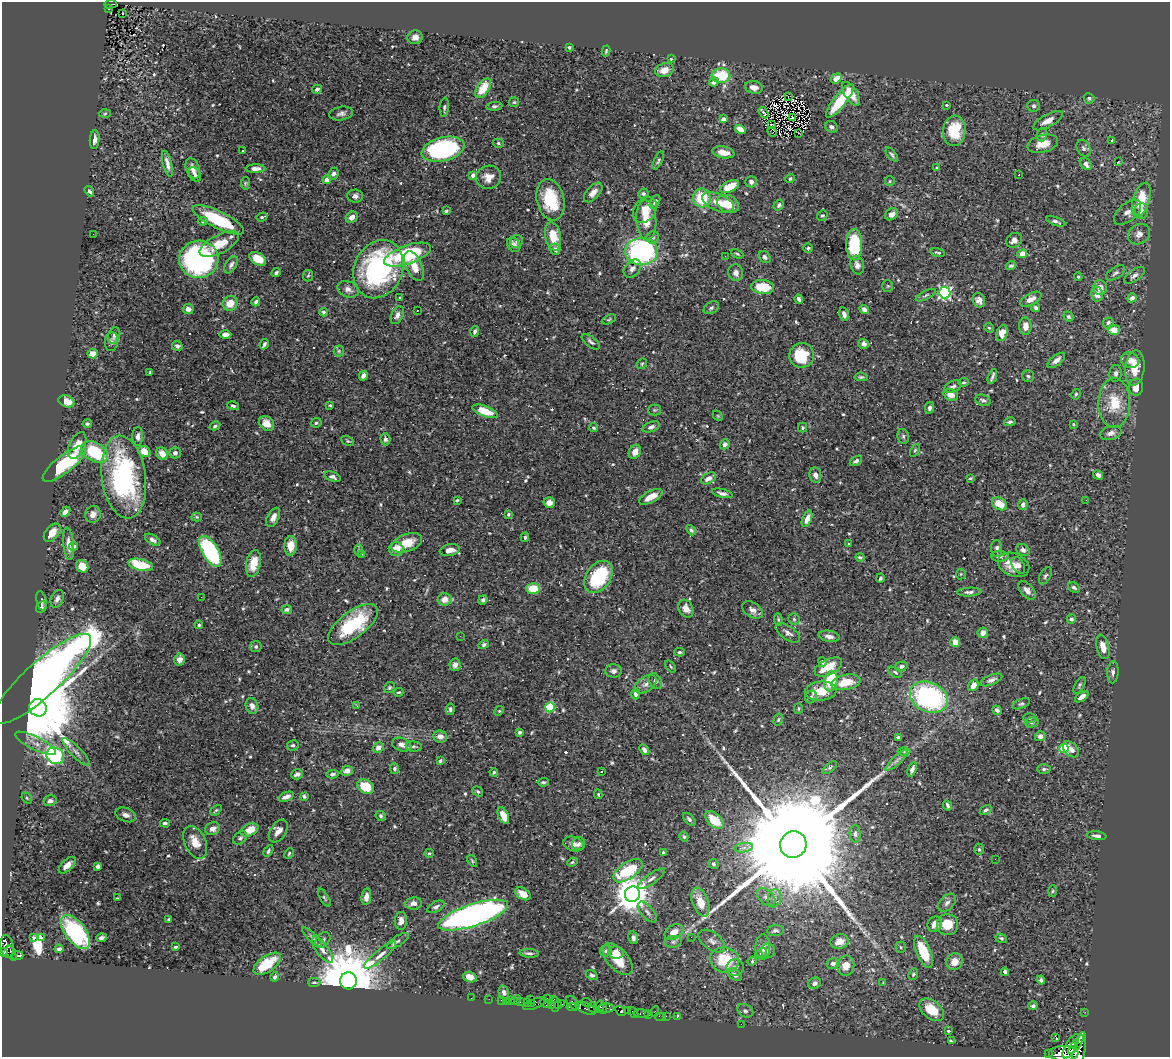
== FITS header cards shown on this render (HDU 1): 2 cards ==
NAXIS1  =                 1168
NAXIS2  =                 1055

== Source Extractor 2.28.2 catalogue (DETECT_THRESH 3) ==
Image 1168 x 1055 px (HDU 1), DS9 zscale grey, 1 PNG px = 1 image px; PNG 1172 x 1059 px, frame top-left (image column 1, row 1055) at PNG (2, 2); each listed source drawn as its Kron ellipse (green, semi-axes under 4 px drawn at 4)
Background 0.353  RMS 0.0096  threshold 0.0288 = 3 sigma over >= 5 px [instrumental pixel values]
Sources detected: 639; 2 with non-positive FLUX_AUTO (blend fragments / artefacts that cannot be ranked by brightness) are neither listed nor drawn; of the other 637, the 500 brightest by FLUX_AUTO listed and drawn (137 fainter detections omitted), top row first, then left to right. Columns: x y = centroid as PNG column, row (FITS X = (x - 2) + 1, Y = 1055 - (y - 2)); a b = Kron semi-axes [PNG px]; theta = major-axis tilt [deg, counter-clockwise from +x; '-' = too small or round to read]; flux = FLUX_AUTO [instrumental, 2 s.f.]
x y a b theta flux
110 4 6 3 1 26
109 9 3 2 - 2.1
123 13 3 2 - 2.2
415 37 7 7 - 4.2
569 47 4 3 - 0.77
606 51 6 3 76 0.84
671 59 4 4 - 1.1
664 70 9 6 16 6.8
721 76 9 7 2 26
836 78 6 4 36 5.3
714 82 5 4 - 2.9
754 87 9 6 -10 4.6
483 88 11 6 56 13
317 89 5 4 - 1.9
851 94 13 6 -58 11
788 97 2 2 - 540
1089 98 5 5 - 1.3
840 101 21 6 52 27
514 102 5 5 - 0.91
946 105 3 3 - 0.78
494 106 8 4 5 1.2
1033 106 6 6 - 1.7
444 107 9 4 85 1.3
341 113 12 6 10 2.4
763 113 6 3 -57 5
105 114 6 4 3 0.8
792 118 3 2 - 0.95
723 119 4 3 - 5.3
1048 121 16 6 28 5.1
772 125 2 2 - 0.83
831 127 6 5 - 1.8
740 129 5 4 - 8.8
954 131 15 11 86 20
772 132 5 2 - 1.1
799 133 3 2 - 0.89
1042 135 6 5 - 1.2
95 140 9 4 85 2.6
1112 140 3 3 - 1.2
498 143 5 4 - 1
1043 144 16 8 15 9.1
1084 148 9 6 -59 2
443 149 22 12 13 110
242 151 3 3 - 1.5
723 152 11 6 -10 6.5
892 155 8 3 -50 1.2
658 160 10 4 64 1.3
1118 161 2 2 - 2.1
167 164 13 4 -76 3.6
1086 164 7 5 -47 3.6
193 168 11 6 -68 3.9
937 168 4 3 - 0.97
256 169 10 4 1 3.7
195 174 8 5 -57 1.9
333 174 6 5 - 2
473 175 4 4 - 4.1
1019 175 3 2 - 0.98
488 177 12 11 - 6.2
790 179 5 4 - 1.2
327 180 4 4 - 3.9
890 181 5 4 - 0.78
751 182 6 5 - 2.5
245 183 6 4 83 0.89
730 186 10 5 28 14
89 191 6 4 -54 1.5
593 192 12 6 48 4.1
643 194 5 5 - 1.2
355 196 8 6 -3 2.2
702 198 9 9 - 23
550 200 21 13 -77 30
1141 200 17 8 73 18
655 202 7 4 63 2.2
718 202 17 8 -24 8.3
728 204 11 8 -26 11
779 205 6 5 - 1.6
645 210 14 10 51 7.4
446 211 4 3 - 1.1
1141 211 8 7 - 3.1
1128 212 16 9 41 3.8
892 214 7 5 36 3.1
822 216 6 5 - 0.97
262 217 6 3 19 1.1
352 217 6 5 - 4.1
218 220 28 8 -26 35
646 220 20 10 -86 11
203 221 5 4 - 1.2
1056 221 10 3 -19 1.6
93 234 2 2 - 1.4
1139 234 11 10 - 3.8
553 236 14 8 -79 14
653 237 6 6 - 1.7
1014 240 8 7 - 3
517 241 7 6 - 1.9
219 244 22 9 27 12
514 245 8 6 -54 3
854 245 15 8 -89 34
808 248 5 4 - 0.99
555 249 6 5 - 2.4
641 251 17 13 4 140
938 253 8 3 -11 1.4
737 254 6 3 -25 0.9
1022 254 5 4 - 6.1
407 255 24 9 19 52
725 256 2 2 - 2.7
765 257 7 5 -46 1.7
199 259 20 18 7 130
258 259 9 6 -31 12
231 265 9 5 60 2.1
857 265 9 6 -72 2.9
414 266 16 8 -66 7.5
1011 266 5 4 - 1.2
378 269 30 24 67 110
632 269 10 7 47 2.8
276 273 5 3 - 1.2
736 273 8 7 - 3.5
1116 273 11 5 33 1.9
1134 275 12 5 34 2.6
308 276 6 5 - 0.88
1078 277 4 3 - 0.79
888 286 5 5 - 0.93
763 287 11 7 -6 18
1100 287 7 7 - 5
348 289 11 7 -21 3.4
945 293 5 5 - 120
1097 294 7 6 - 5.7
926 295 11 4 27 1.4
399 297 3 3 - 2.6
1132 298 5 4 - 2.9
799 299 5 3 - 1.6
1031 299 11 6 27 4.6
979 300 7 6 - 3.1
256 302 4 4 - 1.4
230 303 8 7 - 9.7
1036 307 4 4 - 1.6
711 308 8 5 32 1.7
188 309 5 5 - 3.3
864 309 5 4 - 2.6
417 311 3 2 - 1.7
324 312 4 4 - 1.3
844 314 7 5 -77 2.7
397 315 9 5 65 2.5
1068 317 5 4 - 1.2
609 319 7 4 24 0.87
1108 323 5 5 - 2.3
1025 326 8 6 -87 5.1
989 328 5 4 - 0.78
1114 330 6 5 - 6.3
475 331 5 4 - 1.6
1002 333 8 5 67 6.5
225 334 6 4 0 3.6
114 336 8 6 72 2.2
111 342 9 6 83 2.4
591 342 11 5 -39 1.7
264 344 5 3 - 1.5
863 344 5 5 - 3
177 346 5 4 - 2.1
339 351 5 5 - 0.99
93 354 5 4 - 6.5
802 355 12 12 - 23
1056 360 10 5 38 3.8
1130 360 9 7 -17 5.6
642 364 6 4 45 0.8
1135 368 18 9 84 12
150 372 4 3 - 0.83
1116 373 8 6 83 2.1
363 376 5 4 - 3.8
1028 376 6 6 - 1.1
861 377 6 4 -6 1
992 377 8 3 70 1.5
964 382 5 4 - 0.92
953 387 9 5 24 1.9
1136 387 8 7 - 7.3
1076 394 5 4 - 0.99
951 395 7 5 -18 4.9
983 400 8 5 -22 1.7
66 401 8 5 -20 7.6
1114 403 25 16 90 19
330 405 3 3 - 0.78
233 406 6 4 -15 1.3
929 408 6 4 77 1.9
654 410 6 5 - 1.1
485 411 13 5 -20 13
718 416 6 4 -46 0.79
1010 422 6 4 13 1.3
266 423 8 6 -44 5.5
316 423 5 4 - 1.2
87 424 5 4 - 1.3
1073 424 3 3 - 0.82
215 426 5 4 - 1.3
651 427 9 5 21 2.2
594 428 4 4 - 0.99
802 428 5 4 - 0.98
1111 433 11 7 13 3
138 436 9 5 90 3
903 436 7 5 -76 1.3
385 439 6 5 - 2
348 441 7 4 -26 1.1
725 444 5 4 - 2.8
77 445 14 8 65 9.2
915 450 7 4 63 0.95
144 451 6 5 - 8.8
95 452 14 9 -31 38
635 452 7 5 65 4.7
175 453 5 5 - 2
162 454 6 5 - 6.5
856 461 7 4 35 1.7
64 464 26 8 38 47
815 475 7 6 - 2.8
1098 475 5 4 - 2.9
124 477 42 22 -83 110
333 477 8 4 -20 1.7
708 478 8 5 29 3.4
970 478 4 3 - 0.8
722 493 10 4 -14 2.4
651 497 13 5 28 7.6
457 500 4 3 - 0.81
1086 500 2 2 - 1.7
549 503 5 5 - 3.4
1000 504 8 5 -31 11
1023 505 5 4 - 2.5
65 512 6 4 44 4
93 514 8 7 - 4.5
508 514 4 3 - 0.96
197 517 5 4 - 0.89
273 517 10 6 61 4.2
807 519 8 4 68 4.6
691 530 6 4 -51 1.4
52 533 10 6 51 7.5
525 537 5 4 - 0.98
153 540 8 5 -31 2.4
407 543 16 8 20 12
68 544 16 5 -85 4.7
849 544 4 3 - 0.83
74 546 4 4 - 1.5
291 546 10 6 89 8.1
997 548 8 5 -88 1.8
396 549 7 6 - 7.6
359 550 6 4 -89 0.92
450 550 10 6 11 4.1
1023 550 7 5 -29 2.7
210 551 17 8 -59 90
362 554 3 3 - 0.82
1000 556 9 5 1 1.7
860 557 4 3 - 1.2
253 563 13 7 78 12
141 565 13 5 -13 22
1014 565 16 11 -23 8.9
1018 565 9 5 -59 2.5
82 566 7 5 -50 7.2
961 574 5 5 - 0.79
1045 576 9 5 60 1.5
598 577 18 12 54 41
880 578 5 3 - 1.2
1074 587 6 4 -31 1.6
533 588 7 5 -4 14
1027 590 11 6 -48 3.1
969 592 12 4 3 2.3
201 597 2 2 - 1.2
57 599 9 6 66 2.9
445 599 7 6 - 6.2
483 600 5 4 - 1.5
42 601 10 5 -77 1.4
41 607 6 5 - 0.93
287 609 5 4 - 2.2
686 609 9 7 -61 4.6
752 610 11 7 -31 3.2
778 619 6 4 -84 0.87
794 619 5 5 - 1.2
1071 619 4 4 - 1.5
199 625 4 4 - 1.2
353 625 29 13 37 43
788 633 14 6 -34 2.9
983 633 5 5 - 4.2
460 636 2 2 - 1.8
829 636 10 5 -10 3.2
955 642 5 5 - 7.1
484 644 5 4 - 1.2
256 646 5 5 - 1.7
1103 647 12 6 -76 5.8
679 652 5 4 - 1
179 660 6 5 - 3.3
822 662 5 4 - 1.5
455 665 6 5 - 2.6
671 666 7 3 -51 0.78
901 666 6 4 16 1.9
828 667 15 8 25 14
613 671 8 6 1 2.5
895 672 8 4 -33 1.2
1113 672 11 5 87 2.2
42 679 64 17 42 830
991 680 11 5 22 2.4
655 681 8 6 -60 1.6
831 681 10 6 82 24
846 682 15 7 12 13
646 684 12 7 35 3
973 685 6 4 56 4.4
1079 685 9 4 61 1.4
390 687 5 5 - 0.95
821 691 16 9 6 13
398 692 5 3 - 0.85
636 694 5 4 - 2.2
811 697 6 5 - 1.7
929 697 20 14 -24 100
1082 697 8 4 35 4.1
1021 704 9 5 22 1.3
252 706 8 6 -71 2.9
357 706 3 2 - 1.3
550 707 5 4 - 36
38 708 9 8 - 12000
798 708 5 4 - 0.96
450 709 5 4 - 1.7
997 710 5 4 - 1.6
499 711 5 4 - 0.79
1029 718 6 5 - 1
778 720 6 4 74 0.99
1032 722 7 5 12 1.3
519 732 4 3 - 1.2
1040 736 5 5 - 2.9
440 737 7 6 - 3.5
898 737 4 3 - 1.1
36 743 22 6 -26 5.6
293 745 6 5 - 1.4
402 745 10 6 -21 3.1
414 746 8 5 -8 1.3
378 748 5 5 - 4.3
1064 748 5 4 - 32
1071 749 9 6 -45 4.8
644 750 6 4 -48 2.2
76 752 18 5 -45 3.7
904 752 6 4 0 0.98
55 756 9 8 - 110
897 760 14 4 44 2.8
440 761 4 3 - 1.2
830 768 9 4 40 1.1
394 769 5 4 - 1.9
912 769 7 4 68 2.7
1044 769 7 5 -1 1.4
347 771 6 5 - 4.4
494 772 4 3 - 0.87
601 772 3 2 - 1.2
297 774 6 5 - 2.3
332 774 6 3 11 1.5
543 782 5 3 - 1.1
366 787 9 6 -28 21
478 791 6 4 -38 1.1
598 794 5 3 - 0.82
304 796 4 4 - 1.3
286 797 8 4 21 4
27 798 6 4 -49 0.89
50 801 6 5 - 2
947 805 5 3 - 1.4
216 810 6 3 42 0.87
985 810 6 4 33 1.3
126 815 10 6 -23 3.1
381 816 5 4 - 1.2
503 816 8 5 -66 9
689 819 8 4 -46 1.6
714 820 11 6 -43 14
165 823 5 4 - 1.4
212 829 8 6 20 3.7
249 830 9 6 26 11
278 831 12 7 57 4.5
855 834 8 5 -89 1.8
1096 836 10 4 -6 1.9
684 837 5 4 - 1.1
240 838 8 5 41 1.5
195 842 17 10 -66 8.8
574 844 10 7 -17 4.1
579 844 7 6 - 2
793 845 13 13 - 56000
744 848 9 4 9 2.1
979 849 6 4 -89 1.1
268 851 6 4 60 1.3
663 852 3 3 - 0.84
289 853 5 3 - 0.88
429 853 5 4 - 0.87
995 859 2 2 - 7.8
472 861 6 3 -57 0.8
572 862 5 4 - 0.91
713 864 5 4 - 1.1
67 865 10 5 44 3.8
98 866 4 4 - 2.2
628 871 17 8 34 35
651 879 15 5 35 2.9
1053 891 6 4 87 0.78
523 894 8 5 -32 7.2
632 894 8 7 - 1600
366 897 8 5 81 3.4
766 897 11 7 -45 2.8
117 898 3 2 - 0.83
324 898 10 3 -59 1.1
774 898 9 6 76 2.8
700 902 15 8 -71 11
413 903 8 6 9 3.3
947 903 10 7 46 2.7
436 907 9 5 29 2.2
647 912 12 6 -49 2.7
473 915 36 11 18 300
169 919 4 3 - 0.93
401 921 9 6 85 3.6
935 924 8 7 - 4.4
947 925 10 10 - 14
775 930 8 5 5 1.8
75 932 20 10 -52 67
674 932 10 6 28 6.3
34 937 3 3 - 7.7
42 937 3 3 - 54
312 937 13 4 -44 1.8
691 937 2 2 - 42
101 938 5 4 - 2.1
633 938 6 5 - 2
1001 938 6 4 -19 1.1
323 940 9 6 46 2.2
398 941 12 5 32 2
712 941 15 8 -35 3.9
840 941 9 7 15 5
673 942 9 5 9 1.8
7 946 11 6 -79 650
176 947 3 3 - 1
763 947 12 7 89 3.7
901 947 5 5 - 0.97
59 949 4 4 - 2
322 950 15 6 -53 3.7
606 951 6 5 - 1.4
768 951 7 7 - 1.9
3 952 4 3 - 460
924 952 17 7 -67 22
11 953 8 3 -69 220
529 953 10 4 -3 1.5
616 953 8 6 -9 6.4
761 953 6 4 22 1.1
17 955 6 4 0 160
380 955 20 5 40 5
618 959 19 10 -48 15
725 960 14 12 -9 24
752 961 5 4 - 0.77
955 962 9 8 - 6.2
833 963 6 5 - 1.9
267 964 16 8 35 20
846 966 10 8 81 7
735 967 8 8 - 2.6
1005 972 4 3 - 1.8
913 974 6 4 69 1
592 975 6 4 -32 1.5
735 975 8 5 -34 2.2
275 977 4 4 - 1.5
470 977 7 5 -17 5.6
1041 980 4 3 - 1.2
348 981 8 8 - 8100
314 982 6 4 0 1.3
815 983 6 5 - 2.2
883 983 3 3 - 0.82
504 992 7 5 -77 1.8
471 998 3 2 - 3.5
489 999 2 2 - 4.5
530 999 2 2 - 76
547 999 3 2 - 12
501 1000 2 2 - 10
516 1000 5 2 - 9.9
553 1000 3 3 - 180
506 1001 2 2 - 5.6
510 1001 3 3 - 30
520 1002 4 3 - 86
586 1002 5 4 - 610
528 1003 3 3 - 350
531 1003 3 2 - 20
545 1003 5 3 - 84
573 1003 8 5 -45 360
535 1004 12 4 22 91
555 1004 7 2 90 43
562 1004 3 2 - 98
552 1005 3 2 - 23
558 1006 3 2 - 250
1033 1006 5 3 - 1.5
572 1007 5 3 - 150
592 1007 5 3 - 370
599 1007 6 4 70 600
585 1008 11 5 -23 240
606 1008 8 4 -3 380
603 1009 5 2 - 220
628 1010 4 3 - 370
932 1010 14 9 -40 15
621 1011 6 4 -32 460
745 1011 8 6 -27 1.6
633 1012 6 4 -50 360
655 1012 5 3 - 95
1085 1012 2 2 - 5.9
641 1013 8 3 -2 46
649 1015 3 3 - 40
660 1016 6 2 0 15
666 1016 2 2 - 8.8
677 1017 3 2 - 8.6
741 1024 2 2 - 46
948 1031 4 3 - 1.1
1056 1037 4 2 - 1.3
951 1041 4 3 - 0.95
1076 1045 11 4 53 2000
1071 1046 13 5 60 2300
1064 1053 14 7 -1 7300
1079 1053 21 6 78 3100
1049 1054 3 2 - 170
At the frame edge (FLAGS 8, measured only in part): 3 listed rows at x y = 3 952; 1064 1053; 1079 1053
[137 fainter detections neither listed nor drawn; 2 non-positive-flux detections neither listed nor drawn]